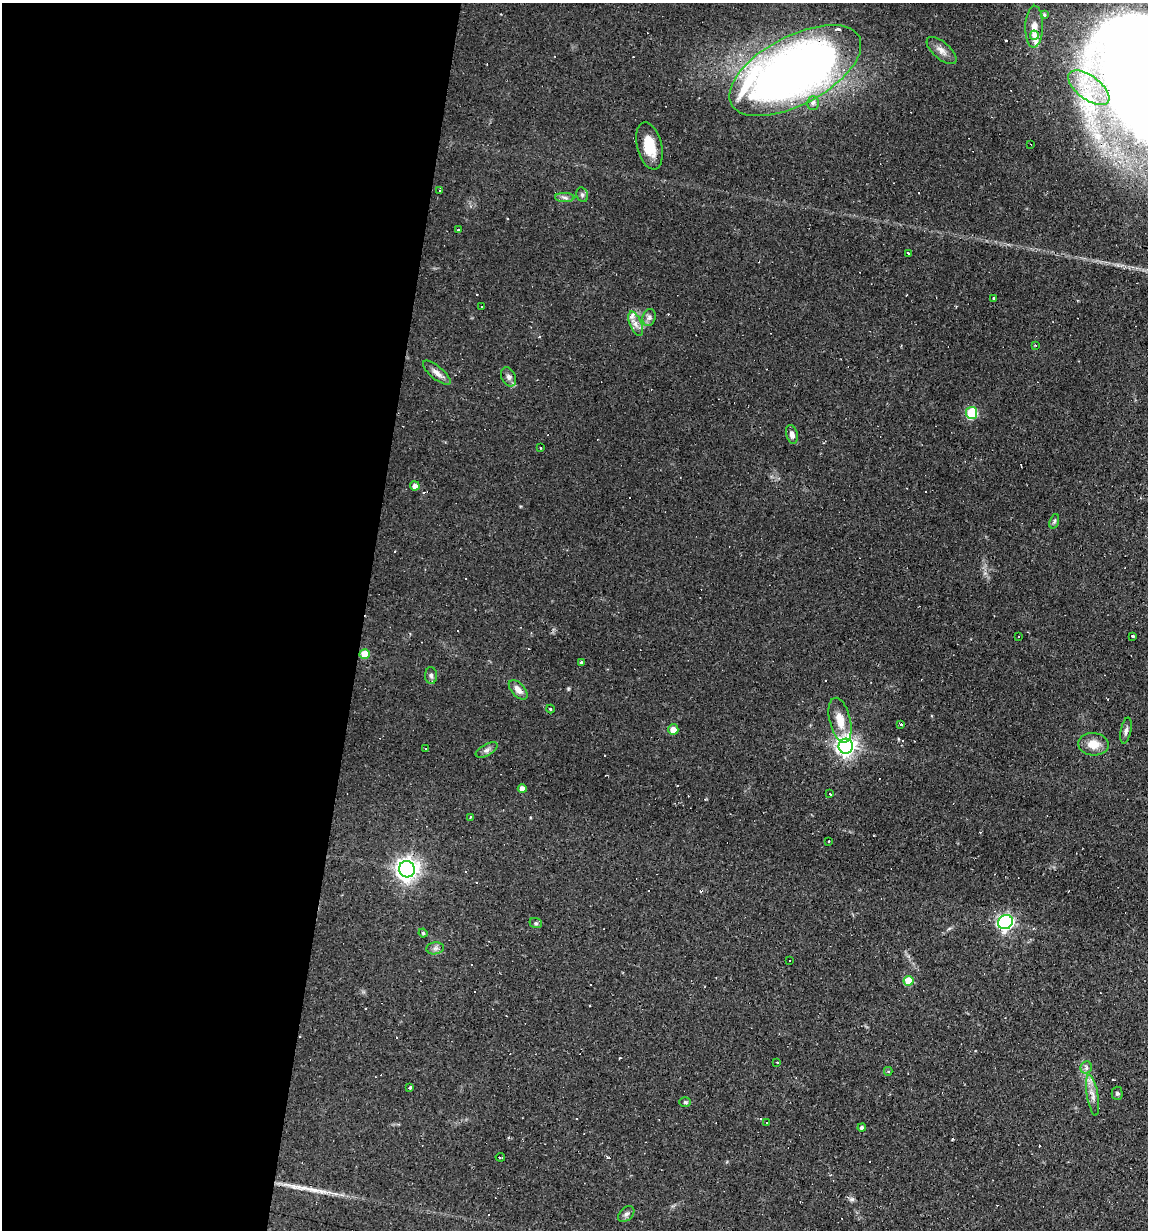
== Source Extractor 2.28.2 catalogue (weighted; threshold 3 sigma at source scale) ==
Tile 5 of 4 x 4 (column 1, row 2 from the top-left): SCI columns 116-1261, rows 2455-3682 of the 4932 x 4909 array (HDU 1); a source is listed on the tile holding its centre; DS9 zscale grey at full resolution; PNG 1150 x 1232 px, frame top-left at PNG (2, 3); each listed source drawn as its Kron ellipse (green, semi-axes under 4 px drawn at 4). Shown black and unused: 32% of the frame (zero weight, under 2 of 3 exposures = <1% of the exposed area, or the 3 px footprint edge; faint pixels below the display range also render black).
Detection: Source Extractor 2.28.2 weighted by HDU 2 'WHT'; one run over the whole footprint, this tile lists its part. Background 0.0966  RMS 0.0058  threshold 0.0259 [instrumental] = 3 sigma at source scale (4.5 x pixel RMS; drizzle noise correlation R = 1.50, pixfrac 1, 0.05/0.05 arcsec/px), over >= 5 px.
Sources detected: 103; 36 cosmic-ray / hot-pixel residue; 1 long thin detection or spike segment (spike, bleed or trail) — neither listed nor drawn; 3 inside a brighter listed object's ellipse — not listed separately; the other 63 listed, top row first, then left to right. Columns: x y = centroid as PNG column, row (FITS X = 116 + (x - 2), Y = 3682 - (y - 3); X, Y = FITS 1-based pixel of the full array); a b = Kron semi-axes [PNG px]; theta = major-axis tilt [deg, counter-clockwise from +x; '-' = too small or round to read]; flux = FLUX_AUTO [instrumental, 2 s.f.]
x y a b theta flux
1044 15 3 3 - 1.8
1034 27 21 9 88 5.9
1034 35 4 3 - 49
941 50 18 8 -41 4.3
795 70 72 34 28 480
1089 88 24 12 -37 18
813 103 7 6 - 2
1031 144 2 2 - 0.62
649 146 24 12 -76 12
439 191 3 3 - 7.3
582 195 7 5 -70 1.4
565 198 9 4 -2 1.7
459 230 3 3 - 1.5
908 254 3 3 - 1.2
994 298 3 3 - 1.4
482 306 3 3 - 1.1
649 317 9 6 73 1.9
636 324 13 6 -68 3.5
1035 345 3 3 - 1.2
437 373 17 6 -40 3.8
508 377 10 7 -64 2.3
972 413 6 5 - 35
792 434 9 5 -75 2.7
541 448 3 2 - 0.55
415 486 5 4 - 2.8
1054 521 7 4 71 1
1019 636 2 2 - 0.44
1133 636 3 3 - 1.2
365 654 5 5 - 10
581 662 3 3 - 0.8
431 676 8 6 -87 1.5
518 690 12 6 -47 4.1
550 709 4 3 - 0.51
840 720 23 10 -77 8.9
901 724 3 3 - 3.4
673 730 5 5 - 6.1
1126 731 13 5 79 1.9
1093 744 15 11 -4 7.5
846 746 7 7 - 300
425 748 3 2 - 1.2
487 750 12 5 29 2.1
522 789 4 4 - 4
830 794 3 3 - 2.5
470 817 3 3 - 1.7
829 841 3 3 - 1.3
407 869 8 8 - 430
1005 922 8 6 34 150
536 923 6 5 - 0.97
423 933 4 4 - 0.68
435 948 9 6 7 1.9
789 961 3 3 - 1.1
909 981 5 5 - 13
777 1062 3 2 - 0.41
1086 1067 6 5 - 1.4
888 1071 4 4 - 0.93
410 1087 3 3 - 2.3
1117 1093 6 5 - 1
1092 1095 20 5 -81 4.3
685 1102 6 5 - 0.84
766 1122 2 2 - 0.58
862 1127 4 4 - 1.6
500 1157 5 2 - 0.88
626 1214 9 6 43 1.9
Overlapping masked pixels (flux is a lower limit): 1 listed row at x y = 795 70